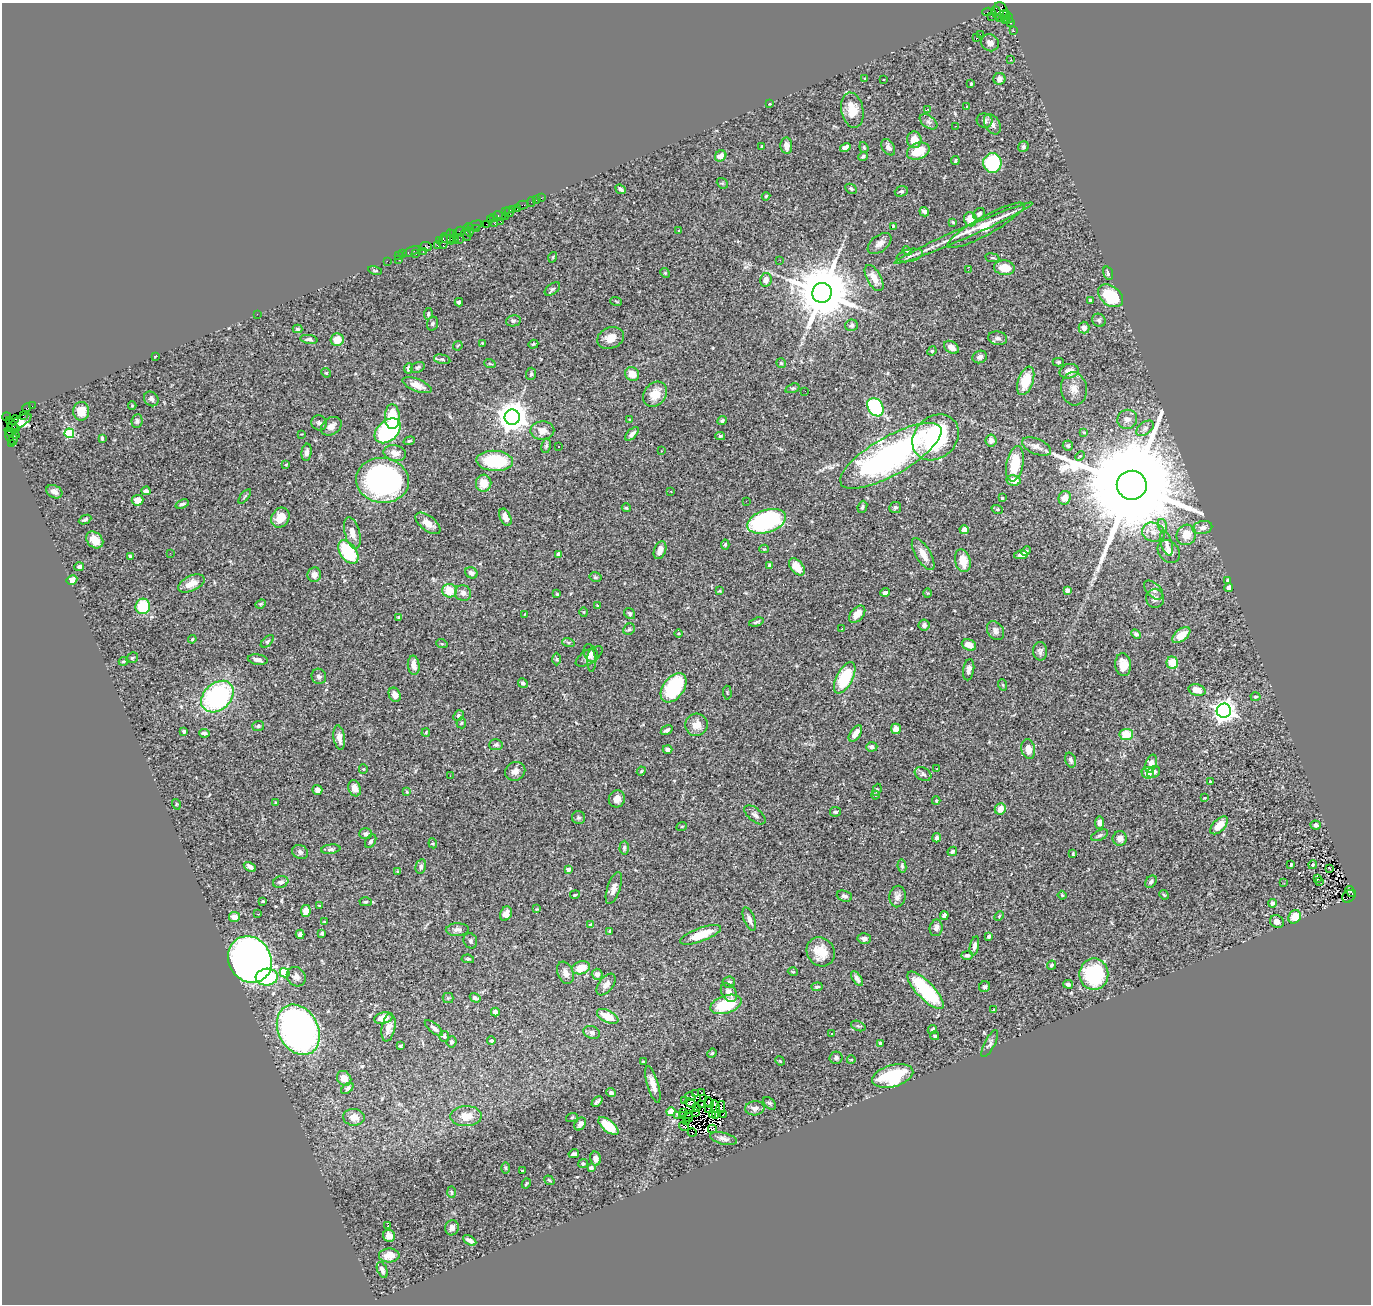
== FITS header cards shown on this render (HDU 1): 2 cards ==
NAXIS1  =                 1369
NAXIS2  =                 1302

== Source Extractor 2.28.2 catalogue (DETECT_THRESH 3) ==
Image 1369 x 1302 px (HDU 1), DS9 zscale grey, 1 PNG px = 1 image px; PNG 1373 x 1306 px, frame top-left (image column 1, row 1302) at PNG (2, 3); each listed source drawn as its Kron ellipse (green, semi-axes under 4 px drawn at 4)
Background 0.941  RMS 0.043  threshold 0.128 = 3 sigma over >= 5 px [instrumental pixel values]
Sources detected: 507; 6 with non-positive FLUX_AUTO (blend fragments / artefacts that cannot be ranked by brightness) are neither listed nor drawn; of the other 501, the 500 brightest by FLUX_AUTO listed and drawn (1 fainter detections omitted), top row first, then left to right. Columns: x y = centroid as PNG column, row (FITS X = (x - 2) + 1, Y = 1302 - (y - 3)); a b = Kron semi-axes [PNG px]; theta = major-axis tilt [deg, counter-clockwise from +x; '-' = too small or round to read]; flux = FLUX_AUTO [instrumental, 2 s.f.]
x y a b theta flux
1001 10 8 6 -57 320
987 12 5 3 - 360
996 13 7 4 -69 96
1006 14 4 4 - 330
991 16 2 2 - 22
1002 16 7 4 37 350
1005 19 3 3 - 47
1009 19 5 3 - 85
1011 23 4 3 - 89
1014 31 3 2 - 12
980 34 2 2 - 2200
976 38 3 2 - 5
990 43 9 8 - 15
1011 60 3 2 - 2.8
865 78 4 3 - 2.4
884 79 3 2 - 4.8
999 79 6 6 - 12
971 84 3 3 - 3.5
770 104 3 3 - 2.3
967 106 3 3 - 6
928 109 4 2 - 4.3
852 110 18 11 -79 48
985 121 8 7 - 9.8
928 122 10 6 -37 8.5
992 124 11 7 -58 15
955 126 2 2 - 1.5
914 140 8 7 - 36
762 146 3 2 - 2.5
786 146 8 6 -87 19
864 147 5 4 - 3.7
888 147 9 6 -58 14
1023 147 6 5 - 4.9
845 148 5 4 - 12
918 151 12 8 21 76
721 156 6 5 - 20
863 156 5 3 - 5.4
955 161 4 3 - 4.1
992 163 10 9 - 200
722 183 6 4 -41 3.7
621 189 5 3 - 7.7
851 189 6 4 -29 5.8
901 191 7 5 18 6.3
766 196 4 4 - 3.3
541 198 2 2 - 28
536 200 2 2 - 13
531 202 5 3 - 99
522 205 6 3 15 53
517 208 3 2 - 69
513 209 2 2 - 57
506 212 2 2 - 84
509 212 5 3 - 90
924 212 5 4 - 9.5
979 214 6 5 - 8.3
500 216 6 3 -22 120
506 216 3 2 - 91
493 217 3 3 - 96
970 219 7 6 - 38
490 220 3 3 - 79
501 222 3 3 - 140
953 222 3 2 - 3
495 223 3 3 - 120
486 224 2 2 - 55
986 225 44 9 29 66
474 226 8 3 26 180
893 226 4 4 - 3
468 227 4 2 - 42
477 229 3 2 - 52
460 231 5 3 - 150
679 231 3 3 - 14
469 232 4 3 - 140
454 233 3 3 - 110
963 233 75 5 24 65
466 234 6 3 -67 340
451 237 8 3 -83 220
454 238 5 3 - 51
447 239 7 3 -5 170
459 239 2 2 - 40
439 241 3 2 - 36
443 241 7 5 88 350
879 244 13 8 38 19
437 245 2 2 - 28
426 247 6 5 - 230
411 251 9 3 22 170
423 251 3 3 - 130
907 251 5 4 - 3.4
403 254 2 2 - 29
416 254 3 2 - 18
910 255 13 6 12 11
399 256 3 2 - 81
553 257 5 3 - 2.4
992 258 7 3 -8 3.7
399 260 3 2 - 47
780 260 3 2 - 5.7
387 261 2 2 - 45
1004 268 10 7 -4 48
968 270 3 2 - 3.4
375 271 7 3 -11 3.1
665 273 5 4 - 3.2
1108 273 7 4 -72 7.4
874 278 14 7 -60 32
766 280 7 5 79 20
552 289 9 5 36 6.8
822 293 10 10 - 23000
1110 296 14 9 -37 130
1090 300 4 4 - 3.9
616 301 6 3 -20 3
459 302 4 4 - 7.3
257 314 2 2 - 9.9
428 314 6 4 82 3.6
1099 320 7 6 - 7.4
513 321 7 5 12 5.8
432 324 7 5 71 4.9
851 325 6 5 - 7.3
1084 328 6 5 - 13
298 329 5 4 - 4.8
611 338 14 10 22 35
998 338 9 7 -10 11
309 339 8 4 -9 7.8
337 340 6 6 - 37
482 343 3 2 - 2
533 344 5 4 - 3.7
458 346 5 3 - 2.6
952 347 8 5 -33 16
932 351 5 4 - 3.6
155 356 3 2 - 2
980 357 7 6 - 8.7
442 359 8 4 -13 5.1
1058 362 6 4 -1 4.1
781 363 5 4 - 3.9
490 364 6 3 -19 2.8
418 367 7 5 26 5
408 368 5 4 - 8.7
1069 371 9 7 14 26
326 373 5 4 - 2.8
531 374 6 5 - 5.2
632 374 7 6 - 33
1026 381 15 7 70 85
417 385 15 6 -22 24
792 388 7 4 18 4.6
1074 389 16 13 -83 31
805 391 3 2 - 3.3
655 394 13 10 52 43
151 399 8 6 -46 8.9
32 406 2 2 - 20
132 406 4 3 - 2.2
875 407 10 7 -57 290
27 408 4 3 - 71
81 411 9 8 - 37
23 415 2 2 - 29
6 417 4 3 - 42
392 417 12 7 -89 85
512 417 7 7 - 4600
1127 419 10 9 - 18
14 420 5 3 - 160
630 420 4 3 - 3
137 421 7 5 83 6.3
722 421 5 4 - 5.3
19 422 14 5 30 800
319 423 8 7 - 10
12 425 8 3 -52 350
331 426 11 8 34 17
1145 428 10 6 37 10
16 429 4 2 - 130
388 431 15 10 42 390
542 431 12 9 2 24
1084 432 4 3 - 3.4
12 433 8 3 -27 190
69 433 5 4 - 160
301 434 2 2 - 1.8
632 434 8 4 45 11
9 436 5 4 - 110
720 436 5 4 - 3.9
936 437 25 20 44 320
102 438 4 3 - 3.8
13 439 5 2 - 4.2
409 441 6 3 18 3.2
991 441 6 5 - 8.7
11 443 2 2 - 41
546 446 7 4 79 4.8
1068 446 5 5 - 6
558 447 3 2 - 6.9
1037 447 15 7 -22 17
661 451 3 2 - 1.6
307 452 8 5 83 11
395 453 11 8 -13 25
891 456 57 19 29 930
1080 456 5 3 - 2.9
495 461 18 10 -4 160
286 464 4 2 - 2.2
1015 464 18 8 80 92
382 480 26 22 -8 770
1014 480 7 5 -7 32
484 483 8 7 - 38
1132 485 15 14 - 110000
146 491 4 4 - 8.4
671 491 3 2 - 4.1
54 492 8 6 -27 18
245 496 8 3 50 4.2
1002 498 3 3 - 5.6
1065 498 7 6 - 20
138 500 6 5 - 32
746 501 2 2 - 7.2
182 504 7 4 21 8.8
862 507 6 4 68 5.2
895 507 6 5 - 5.3
626 508 4 4 - 3.6
997 509 6 3 -18 2.4
505 517 9 5 -65 22
280 518 10 8 60 38
85 520 6 3 25 5.4
767 521 20 11 18 420
428 523 14 7 -38 27
1163 526 7 4 -71 5.5
1202 528 10 6 11 13
964 530 5 4 - 20
1153 532 11 9 -19 23
352 533 16 7 -75 26
1186 535 10 9 - 44
95 540 9 7 -42 40
1166 543 13 5 -73 11
725 544 5 4 - 4.5
764 549 4 4 - 2.7
660 550 9 6 69 15
1026 551 5 4 - 4.6
1169 551 12 10 -48 19
348 552 13 8 -55 180
170 553 3 2 - 2.3
559 554 4 3 - 21
923 554 18 7 -59 29
1021 555 7 4 10 11
130 556 3 3 - 3.6
963 561 11 7 -75 46
770 566 4 4 - 21
79 567 5 4 - 6.8
797 567 10 6 -50 47
471 573 6 5 - 9.9
314 575 7 6 - 16
595 577 6 4 -13 4.8
72 580 5 5 - 24
1228 580 4 3 - 6.3
191 583 14 7 25 34
1229 587 4 4 - 11
1067 590 4 4 - 11
1154 590 12 7 -46 12
449 591 7 6 - 53
719 591 4 3 - 2.9
885 592 5 3 - 13
463 593 8 7 - 13
928 593 5 3 - 2.8
557 594 4 3 - 2.5
1155 598 9 9 - 13
261 604 5 4 - 3.5
143 606 8 7 - 120
597 606 4 3 - 3
584 612 4 4 - 2.9
525 614 3 2 - 1.7
630 614 6 5 - 5.2
857 614 10 6 48 32
399 617 4 4 - 3.8
756 622 7 4 16 5.1
924 625 5 5 - 9.5
629 629 6 5 - 5.8
842 629 2 2 - 1.6
995 631 10 7 -55 12
679 634 4 4 - 3.4
1136 634 5 4 - 7.1
1181 635 10 6 37 47
192 639 4 3 - 3.6
267 641 8 4 41 5.2
568 642 6 4 -19 4.4
442 644 6 3 -19 2.6
969 645 7 5 -25 24
1040 651 9 7 -87 10
591 653 9 6 -65 7.8
589 656 15 6 32 15
132 658 6 5 - 4.2
557 659 6 4 -89 4
258 660 10 5 -8 11
592 660 11 4 -89 5.8
123 661 5 2 - 3.6
1172 663 6 5 - 51
414 665 9 6 -84 22
1123 665 11 8 -86 37
969 670 11 5 81 13
319 676 8 7 - 10
845 678 17 8 62 150
523 683 5 4 - 6.8
1003 685 6 3 -71 3
674 688 16 10 54 210
1197 690 9 5 -16 32
727 693 7 3 -85 2.5
395 695 7 5 -64 17
217 697 18 13 42 450
1256 697 5 3 - 3.4
1224 711 7 7 - 1900
458 716 6 5 - 6.2
461 723 5 5 - 3.7
696 725 11 11 - 29
258 726 6 5 - 4.7
896 729 5 5 - 21
667 730 6 4 32 8.4
184 731 3 3 - 8.3
204 733 5 3 - 7.9
426 733 4 3 - 3.1
855 734 9 5 54 27
1126 734 7 5 7 68
339 738 12 5 -81 22
496 745 6 5 - 6.2
872 747 5 4 - 8.6
668 749 5 4 - 10
1028 749 10 6 -77 28
1071 760 8 5 -73 7.6
1151 764 9 5 72 22
363 769 5 4 - 2.9
937 769 3 3 - 4.8
515 771 10 9 - 16
641 771 4 4 - 2.8
1154 772 7 5 25 11
1148 773 6 5 - 31
923 774 9 6 -29 8.8
450 776 2 2 - 1.4
1210 781 4 3 - 8.5
355 788 8 6 -69 22
317 790 5 4 - 12
877 790 6 3 69 3.3
407 792 4 4 - 2.8
875 795 4 3 - 2.6
1205 798 4 3 - 3.1
617 799 9 8 - 21
936 801 4 3 - 3
275 802 4 3 - 2.1
176 804 5 3 - 2.7
1000 809 6 5 - 25
835 812 5 4 - 4.7
755 815 12 6 -39 11
579 818 6 6 - 5.9
1099 822 6 4 88 12
1219 825 11 6 46 42
1316 825 5 4 - 8.4
682 826 5 3 - 2.3
366 834 6 5 - 9.5
1100 835 9 5 26 7.6
937 838 5 4 - 10
1120 838 7 7 - 20
371 841 7 5 57 5.6
433 843 5 4 - 3.6
624 848 7 4 87 6
331 849 9 4 8 6.6
952 851 5 4 - 4.7
300 852 8 6 -27 8.3
1073 854 3 3 - 3.3
1291 865 3 2 - 3
1313 865 4 4 - 3.2
902 866 6 4 -80 4.4
250 867 6 4 -28 9.5
421 867 7 5 80 8.3
1329 868 3 2 - 1.6
568 869 4 3 - 16
398 871 4 3 - 3.9
1317 879 3 2 - 2
1320 881 3 2 - 1.6
281 882 8 5 18 8.4
1151 882 7 5 51 7.8
1284 883 2 2 - 1.7
614 888 17 6 72 21
1351 891 6 3 -55 220
575 895 5 3 - 3.6
1062 895 4 4 - 3.7
1164 895 5 4 - 2.7
844 896 8 5 -19 7.6
897 896 11 8 78 13
1349 896 7 5 38 310
263 901 3 2 - 3
366 902 6 4 2 4.6
1273 903 4 4 - 8.1
319 906 3 2 - 1.8
537 909 4 4 - 2.7
306 911 6 5 - 28
257 914 3 2 - 2.9
506 914 7 5 63 15
944 915 4 4 - 9
999 916 5 3 - 2.8
234 917 5 5 - 24
1295 917 7 6 - 44
749 919 12 5 -67 14
324 921 4 2 - 2.3
1277 922 7 6 - 15
591 925 4 3 - 14
936 928 8 6 78 14
457 930 11 6 2 12
610 931 4 3 - 5.6
322 933 3 3 - 4.1
300 934 5 4 - 9
700 935 21 7 20 74
989 936 4 4 - 10
864 939 6 5 - 11
470 941 8 6 -65 7.2
974 946 10 4 77 10
821 952 15 13 -53 63
967 955 6 4 2 7.3
250 959 24 21 -60 1400
468 959 6 4 -9 4.4
1052 965 5 4 - 5
581 968 9 6 16 44
793 972 5 3 - 2.7
285 973 5 4 - 140
565 973 11 7 -67 17
597 974 5 5 - 14
1094 974 16 14 -90 270
267 977 11 8 4 330
296 977 10 9 - 16
857 979 8 4 -58 9.9
729 982 6 5 - 8.1
1068 984 5 4 - 8.6
606 985 12 7 53 18
817 987 5 3 - 3.8
985 987 6 5 - 4.8
925 990 24 8 -46 260
729 993 10 7 -56 20
448 998 5 5 - 3.8
475 998 6 3 -31 6.1
726 1004 16 9 18 140
994 1010 3 2 - 3.2
495 1012 4 4 - 15
608 1016 11 6 -26 43
383 1018 9 5 12 32
858 1026 7 4 -23 4.9
388 1028 14 6 79 23
434 1028 11 4 -40 9.9
932 1029 5 4 - 5.3
298 1030 26 20 -63 1400
592 1032 8 6 -18 11
832 1034 3 3 - 9
444 1036 5 5 - 7
935 1036 4 4 - 5.2
491 1041 4 3 - 5.7
452 1042 5 5 - 7
880 1043 4 4 - 7.1
990 1044 15 5 63 9.2
400 1046 3 3 - 3.2
712 1053 5 4 - 3.7
836 1058 6 6 - 7.6
851 1060 4 3 - 2.2
780 1061 5 4 - 2.9
643 1062 3 2 - 2.8
893 1076 21 11 15 220
344 1078 8 6 -49 25
653 1084 19 5 -73 29
347 1088 7 4 38 8.1
611 1093 5 4 - 7.5
702 1093 2 2 - 2
696 1094 3 2 - 7.3
690 1097 5 3 - 3.3
704 1099 2 2 - 3.5
684 1101 3 2 - 7.1
597 1102 6 3 43 5.8
690 1103 6 3 -18 0.72
709 1103 5 2 - 4.2
770 1103 7 5 -43 5.8
702 1104 2 2 - 2.2
696 1107 3 2 - 4.6
715 1107 6 2 -67 3.8
721 1107 6 4 77 5.6
755 1108 9 7 5 12
709 1110 2 2 - 4.5
671 1112 4 4 - 61
683 1112 3 2 - 3.2
696 1112 2 2 - 2.8
712 1114 2 2 - 3.8
689 1115 3 2 - 1.6
716 1115 3 2 - 0.64
723 1115 2 2 - 1.6
466 1116 15 10 1 41
678 1116 4 2 - 0.72
683 1116 4 2 - 4.3
354 1117 10 8 -6 25
572 1117 6 3 19 2.9
689 1118 4 2 - 1.4
686 1121 3 2 - 4.3
580 1124 7 5 53 11
608 1126 12 5 -40 88
684 1127 5 2 - 13
712 1129 4 2 - 19
692 1132 4 2 - 3.8
723 1139 13 6 -13 13
574 1154 5 3 - 6.8
596 1158 7 5 -77 16
583 1164 5 4 - 5.1
506 1168 6 4 -89 3.9
591 1168 3 3 - 14
523 1171 3 3 - 3.2
549 1180 5 3 - 3.2
526 1184 5 3 - 2.8
451 1192 6 4 -88 4.1
388 1226 2 2 - 4.1
452 1228 7 6 - 13
389 1236 6 6 - 13
470 1240 7 3 -29 12
389 1255 10 7 3 31
382 1270 8 5 -69 13
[1 fainter detection neither listed nor drawn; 6 non-positive-flux detections neither listed nor drawn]